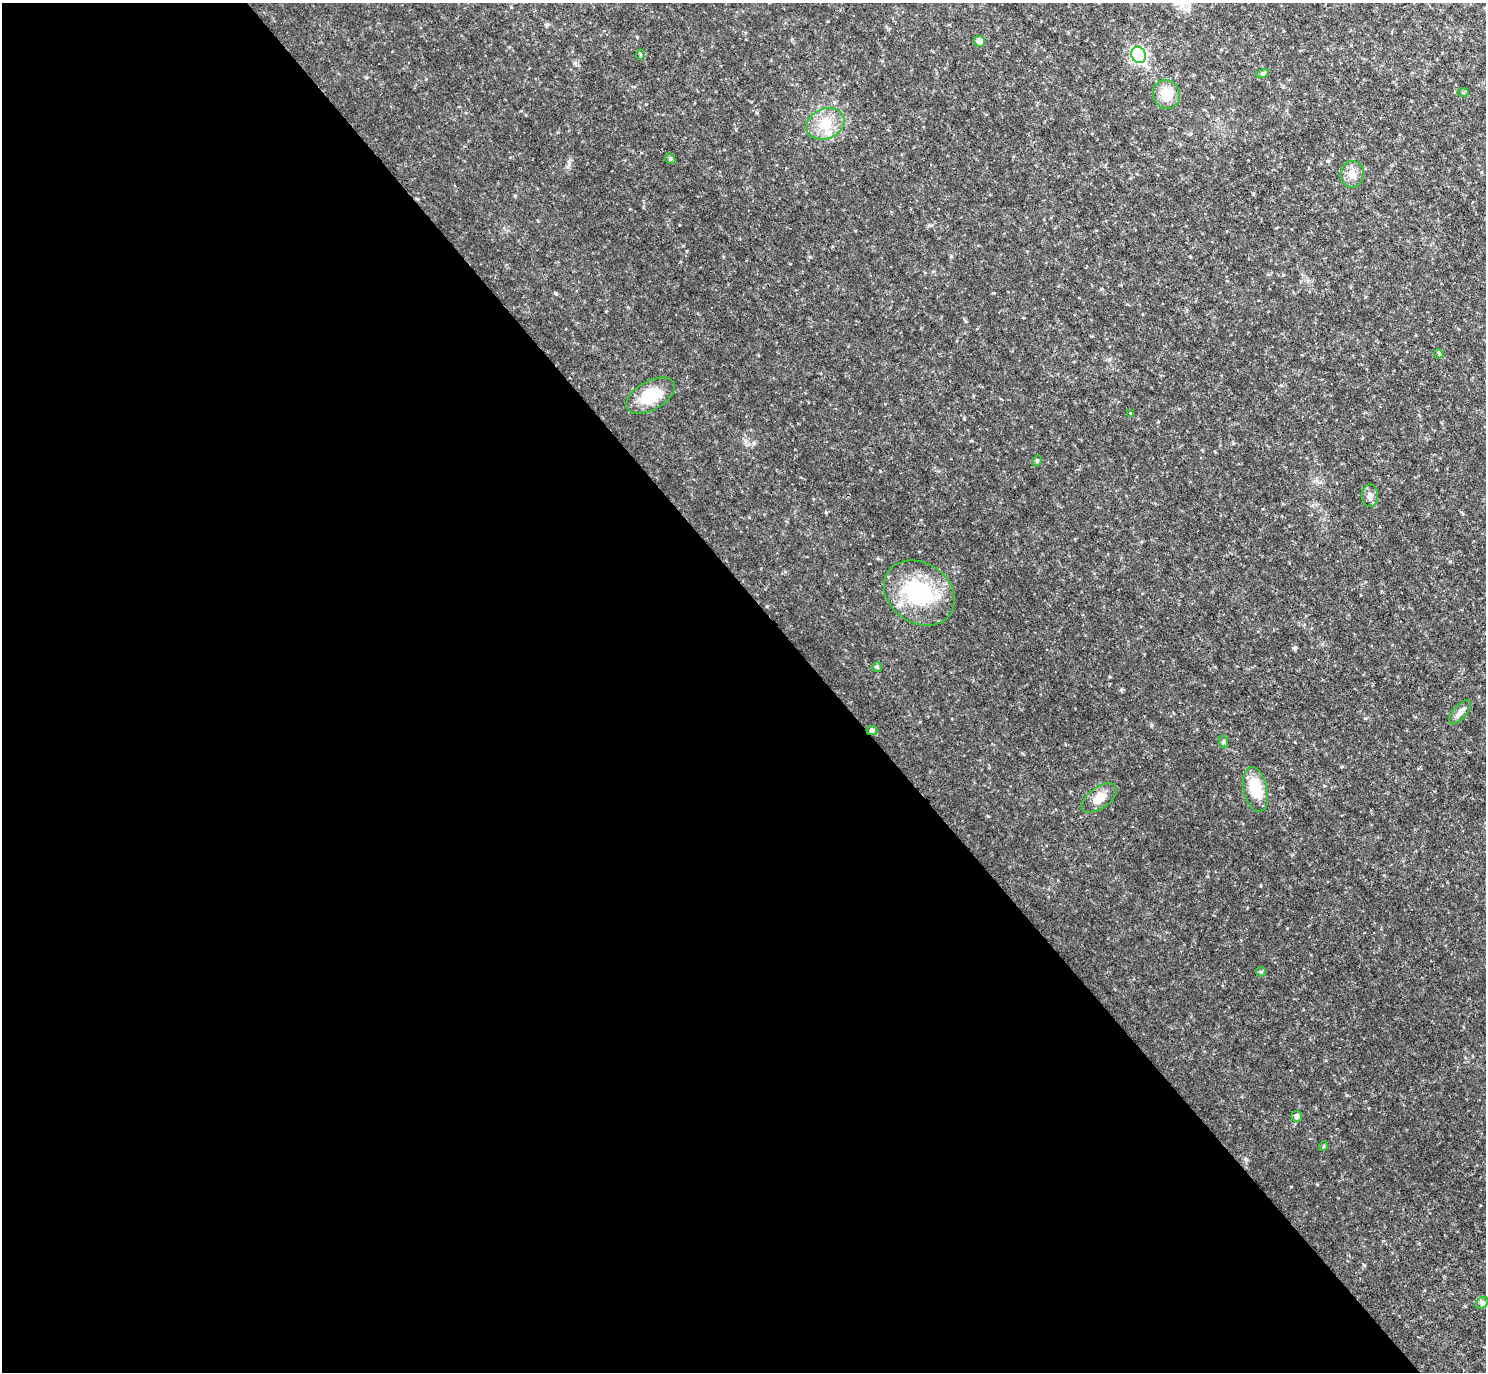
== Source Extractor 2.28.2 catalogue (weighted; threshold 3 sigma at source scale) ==
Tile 9 of 4 x 4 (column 1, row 3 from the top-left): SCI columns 3-1486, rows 1668-3037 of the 5938 x 5933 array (HDU 1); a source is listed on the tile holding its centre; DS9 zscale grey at full resolution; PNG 1488 x 1374 px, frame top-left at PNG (2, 3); each listed source drawn as its Kron ellipse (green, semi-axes under 4 px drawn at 4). Shown black and unused: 56% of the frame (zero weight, under 2 of 3 exposures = <1% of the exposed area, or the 3 px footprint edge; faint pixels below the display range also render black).
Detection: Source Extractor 2.28.2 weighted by HDU 2 'WHT'; one run over the whole footprint, this tile lists its part. Background 0.0475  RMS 0.0077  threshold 0.0345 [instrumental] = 3 sigma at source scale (4.5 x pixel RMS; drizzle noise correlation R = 1.50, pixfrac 1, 0.05/0.05 arcsec/px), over >= 5 px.
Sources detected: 25; all 25 listed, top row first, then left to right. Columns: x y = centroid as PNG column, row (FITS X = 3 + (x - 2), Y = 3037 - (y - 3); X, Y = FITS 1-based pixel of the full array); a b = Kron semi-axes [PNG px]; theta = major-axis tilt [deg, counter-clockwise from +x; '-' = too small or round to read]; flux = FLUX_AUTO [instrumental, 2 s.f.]
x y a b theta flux
979 41 5 5 - 5.6
640 55 5 3 - 0.66
1139 55 8 7 - 110
1263 73 6 4 19 1.1
1463 92 6 4 0 0.9
1167 94 15 13 -68 14
825 124 20 15 23 15
670 159 5 5 - 1.2
1352 174 13 11 82 5.9
1439 354 5 4 - 0.79
651 396 27 14 30 23
1131 413 3 3 - 0.67
1037 461 6 3 72 0.79
1370 496 11 8 -90 3.4
919 593 38 30 -35 57
877 667 5 5 - 1.2
1460 712 15 6 49 3.8
872 731 5 4 - 1.8
1224 742 6 4 -71 1
1256 789 23 12 -78 21
1099 798 20 10 35 8.3
1261 972 5 5 - 0.88
1297 1116 5 5 - 2.4
1324 1146 5 3 - 0.65
1482 1303 7 5 44 1.8
Overlapping masked pixels (flux is a lower limit): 1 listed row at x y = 872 731
Unlisted compact peaks at least as high as the median listed source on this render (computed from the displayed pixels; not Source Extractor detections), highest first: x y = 1295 648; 575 63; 1364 1265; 1450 561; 1151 725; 988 816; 964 418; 555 293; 569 164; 1365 297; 754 443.